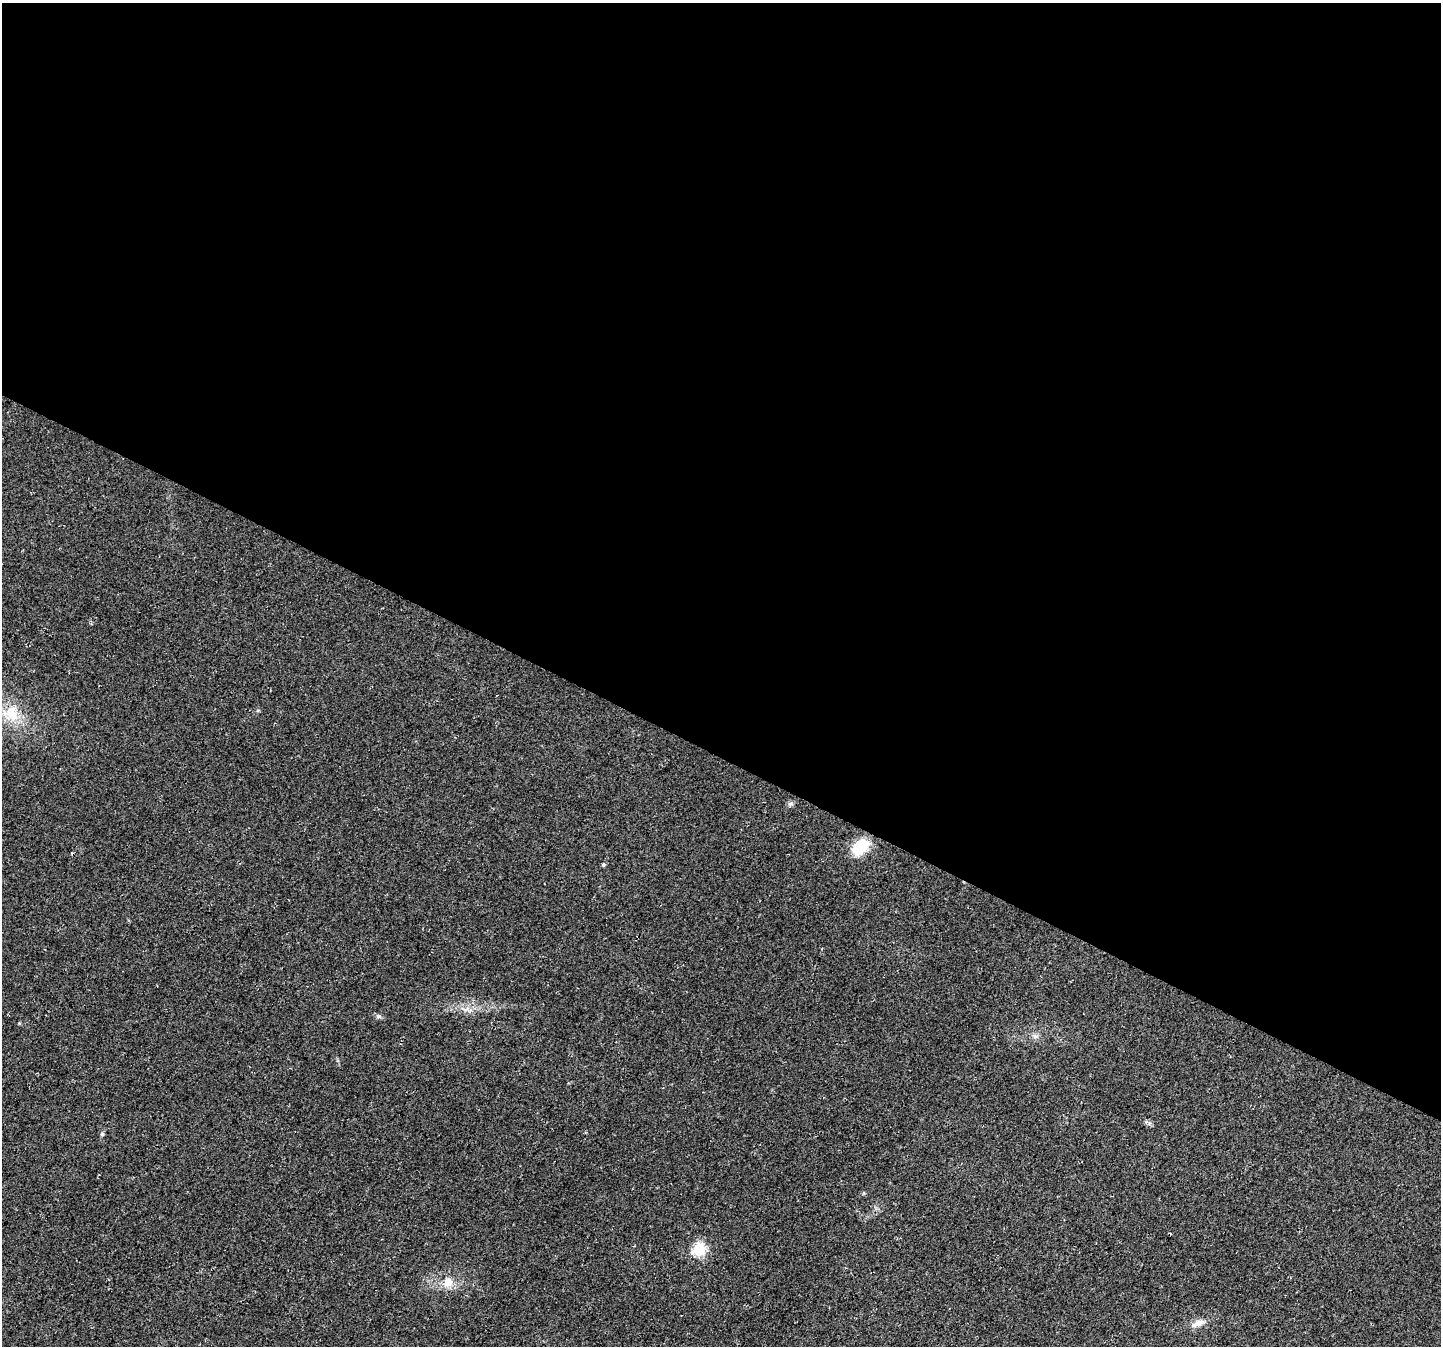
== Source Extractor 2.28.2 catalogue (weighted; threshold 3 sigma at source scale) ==
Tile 3 of 4 x 4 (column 3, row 1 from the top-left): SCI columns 2909-4347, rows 4283-5626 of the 5830 x 5942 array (HDU 1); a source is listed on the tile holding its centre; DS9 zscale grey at full resolution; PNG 1443 x 1348 px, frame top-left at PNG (2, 3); no overlay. Shown black and unused: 56% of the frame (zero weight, under 3 of 4 exposures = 5% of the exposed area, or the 3 px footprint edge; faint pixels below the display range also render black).
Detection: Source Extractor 2.28.2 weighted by HDU 2 'WHT'; one run over the whole footprint, this tile lists its part. Background 0.023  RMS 0.0072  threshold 0.0325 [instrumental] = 3 sigma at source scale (4.5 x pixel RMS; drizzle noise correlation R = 1.50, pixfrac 1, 0.0396/0.0396 arcsec/px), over >= 5 px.
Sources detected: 10; all 10 listed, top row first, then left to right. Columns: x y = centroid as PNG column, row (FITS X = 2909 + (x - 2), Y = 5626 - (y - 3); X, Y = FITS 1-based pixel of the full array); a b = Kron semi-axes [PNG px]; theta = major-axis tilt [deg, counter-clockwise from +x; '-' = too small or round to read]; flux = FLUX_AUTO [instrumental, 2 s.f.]
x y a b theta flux
12 714 27 18 -16 21
790 804 6 6 - 1.6
860 847 17 11 42 29
604 864 5 5 - 1.2
378 1016 8 6 -15 1.7
1035 1036 7 4 0 1.7
102 1134 5 5 - 0.96
699 1250 6 6 - 75
448 1282 14 12 56 8.3
1198 1323 21 7 23 5.7